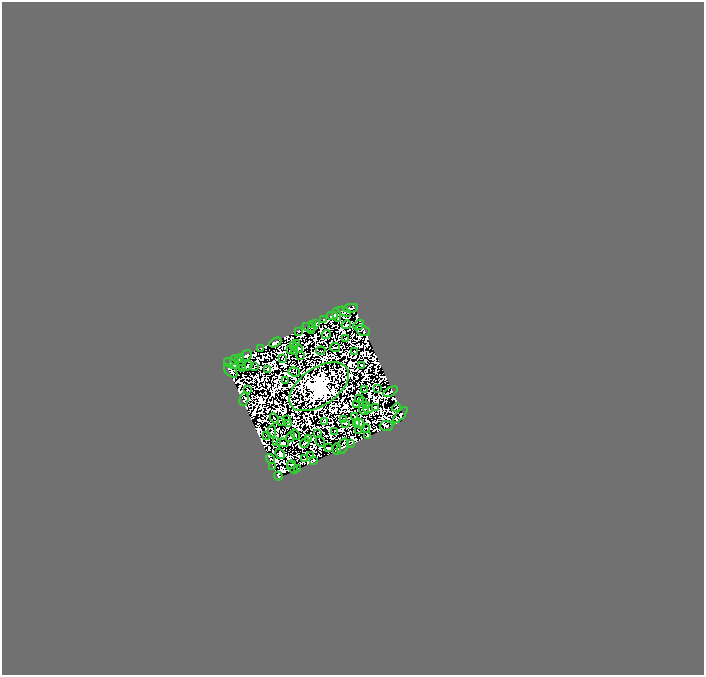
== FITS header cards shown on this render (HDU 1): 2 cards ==
NAXIS1  =                  702
NAXIS2  =                  673

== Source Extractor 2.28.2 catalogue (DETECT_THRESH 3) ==
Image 702 x 673 px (HDU 1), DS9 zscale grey, 1 PNG px = 1 image px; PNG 706 x 677 px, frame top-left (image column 1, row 673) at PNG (2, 2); each listed source drawn as its Kron ellipse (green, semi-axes under 4 px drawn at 4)
Background 0.0219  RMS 1.5e-05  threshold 4.39e-05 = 3 sigma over >= 5 px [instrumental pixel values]
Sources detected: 217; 123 with non-positive FLUX_AUTO (blend fragments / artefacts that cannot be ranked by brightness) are neither listed nor drawn; the other 94 listed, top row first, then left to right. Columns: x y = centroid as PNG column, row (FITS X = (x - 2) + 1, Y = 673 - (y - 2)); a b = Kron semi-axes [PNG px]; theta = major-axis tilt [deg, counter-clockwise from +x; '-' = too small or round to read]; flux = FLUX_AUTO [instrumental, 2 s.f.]
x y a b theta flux
350 308 7 3 7 0.53
344 312 7 3 -28 0.12
337 315 7 3 -75 2.1
332 316 6 3 4 0.67
323 319 3 2 - 0.9
312 324 3 2 - 0.039
316 324 4 3 - 1.5
346 325 5 3 - 0.042
359 325 6 3 38 1.4
309 327 7 3 -15 0.33
363 330 7 5 -25 0.51
298 331 3 3 - 0.88
311 331 4 3 - 1.1
326 335 4 2 - 0.32
345 338 3 2 - 0.19
275 342 6 4 29 0.026
297 344 3 2 - 0.067
293 346 3 2 - 0.25
335 347 5 2 - 0.4
261 348 4 2 - 1.3
297 348 6 3 -25 0.4
291 350 4 2 - 0.38
294 351 3 2 - 0.13
321 351 5 2 - 0.084
354 351 2 2 - 0.41
246 356 6 4 40 1.2
300 356 3 2 - 0.062
282 358 3 2 - 0.036
239 359 4 3 - 0.96
235 360 5 2 - 0.6
231 363 7 4 -34 1.1
242 366 2 2 - 0.03
247 366 5 2 - 0.13
255 366 3 2 - 0.19
361 366 3 3 - 0.2
243 369 3 2 - 0.38
268 369 3 3 - 0.4
231 371 8 4 -46 0.53
294 372 6 2 -17 0.33
286 381 2 2 - 0.099
319 387 34 18 34 1400
377 388 3 2 - 0.24
247 390 2 2 - 0.58
364 390 2 2 - 0.69
391 392 8 2 26 1.3
244 399 7 3 77 1.3
359 399 4 3 - 0.83
363 402 2 2 - 0.65
357 405 4 2 - 0.25
366 406 3 2 - 0.23
375 407 4 3 - 0.31
397 408 5 2 - 0.35
368 409 5 2 - 0.57
364 410 5 4 - 0.13
400 415 10 4 49 0.27
355 417 3 2 - 0.1
274 419 5 2 - 0.25
344 419 2 2 - 0.69
287 420 3 2 - 0.16
282 421 2 2 - 0.088
325 421 3 3 - 0.11
288 423 3 2 - 0.54
346 423 4 3 - 0.46
360 423 6 2 -48 0.059
356 424 3 2 - 0.41
386 426 7 5 -2 0.53
365 428 4 2 - 0.4
334 431 2 2 - 0.35
359 431 4 3 - 0.39
272 432 6 2 85 0.23
318 433 3 2 - 0.33
267 435 2 2 - 0.14
295 435 5 2 - 0.1
367 436 3 2 - 0.89
290 437 6 3 58 1.1
309 439 2 2 - 0.35
276 441 3 3 - 0.36
320 442 5 2 - 0.77
283 443 6 4 -6 0.4
305 443 5 3 - 0.26
351 444 4 2 - 0.07
343 446 8 5 70 1.9
328 448 4 2 - 0.47
337 449 5 3 - 2.4
280 454 5 4 - 0.39
311 456 3 2 - 0.56
270 459 5 3 - 2
305 459 3 2 - 0.64
314 460 3 3 - 1.8
292 464 4 2 - 0.5
273 467 3 2 - 0.48
292 468 7 2 -53 0.14
297 468 2 2 - 0.63
278 476 4 3 - 0.74
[123 non-positive-flux detections neither listed nor drawn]